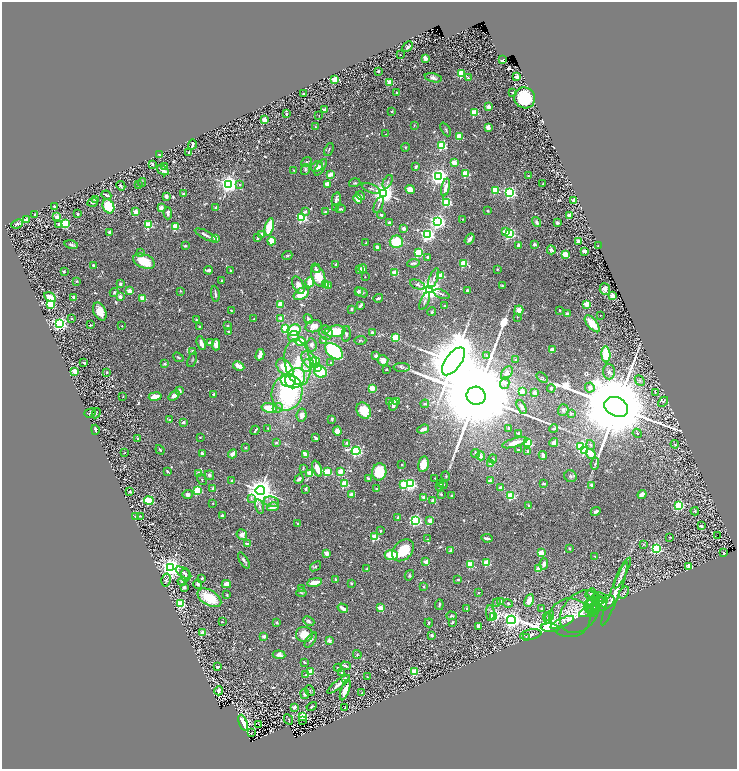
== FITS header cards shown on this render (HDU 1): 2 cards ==
NAXIS1  =                 1470
NAXIS2  =                 1534

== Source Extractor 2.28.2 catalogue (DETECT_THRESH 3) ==
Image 1470 x 1534 px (HDU 1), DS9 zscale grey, zoomed out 1/2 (1 PNG px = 2 x 2 image px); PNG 739 x 771 px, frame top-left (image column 2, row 1534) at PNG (2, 2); each listed source drawn as its Kron ellipse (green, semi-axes under 4 px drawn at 4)
Background 0.686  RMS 0.027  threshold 0.082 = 3 sigma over >= 5 px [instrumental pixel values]
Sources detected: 811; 66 cannot appear on this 1/2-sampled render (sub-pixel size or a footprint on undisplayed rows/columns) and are neither listed nor drawn; of the other 745, the 500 brightest by FLUX_AUTO listed and drawn (245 fainter detections omitted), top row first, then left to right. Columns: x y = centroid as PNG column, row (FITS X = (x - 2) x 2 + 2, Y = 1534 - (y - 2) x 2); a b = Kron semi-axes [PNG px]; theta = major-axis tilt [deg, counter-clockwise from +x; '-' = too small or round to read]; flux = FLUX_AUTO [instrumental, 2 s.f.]
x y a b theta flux
408 47 6 3 46 11
400 55 2 2 - 11
425 58 4 3 - 40
502 60 2 2 - 200
378 71 2 2 - 7.4
462 74 3 3 - 440
516 77 2 2 - 69
433 78 8 4 -14 20
468 78 3 3 - 9
335 80 3 2 - 220
389 83 2 2 - 130
396 92 2 2 - 5.7
512 92 3 2 - 5
304 94 3 2 - 7.6
525 98 11 10 - 250
488 107 2 2 - 97
325 110 2 2 - 71
392 111 2 2 - 15
474 113 3 3 - 260
287 114 2 2 - 5.6
319 115 2 2 - 5.3
264 120 3 2 - 150
414 125 3 2 - 5.6
315 127 3 3 - 5.4
488 127 2 2 - 110
446 129 7 2 -62 6.5
386 134 3 3 - 5.5
459 136 2 2 - 190
192 144 5 2 - 8.3
442 146 3 3 - 520
405 147 4 4 - 6.8
329 150 7 2 66 6.2
189 153 3 2 - 9.8
159 155 3 2 - 6.5
306 162 6 3 39 8.6
454 163 2 2 - 110
153 164 3 3 - 7.1
165 167 2 2 - 44
317 167 6 5 - 44
321 167 9 4 59 18
416 167 3 2 - 12
305 169 5 4 - 8.4
163 170 6 2 -34 32
294 170 2 2 - 6
466 173 3 3 - 250
330 174 4 3 - 45
438 176 4 3 - 3200
528 176 2 2 - 12
142 182 4 3 - 5.1
388 182 7 3 64 8.1
355 183 6 3 17 5.5
229 184 4 4 - 3300
327 184 2 2 - 120
543 184 3 2 - 4.9
139 185 2 2 - 4.7
240 185 4 3 - 4.8
121 186 5 3 - 13
445 187 9 3 75 38
371 189 10 2 -21 9.3
410 189 5 4 - 36
495 190 3 3 - 350
383 193 4 4 - 5000
510 193 3 3 - 1200
184 194 2 2 - 29
106 195 5 2 - 13
166 196 2 2 - 57
360 196 4 3 - 9.8
96 199 3 2 - 8.1
336 199 7 4 76 15
358 199 5 4 - 52
574 200 2 2 - 94
93 202 5 4 - 14
447 202 3 3 - 580
379 205 9 2 68 9.2
108 206 7 5 -65 150
54 207 3 2 - 9.8
161 208 3 3 - 27
216 208 2 2 - 38
335 208 2 2 - 6.9
340 209 5 3 - 8.3
326 211 2 2 - 16
487 211 3 2 - 5
136 212 2 2 - 130
306 212 4 3 - 12
168 213 6 4 -89 15
77 214 2 2 - 21
35 215 3 2 - 4.7
381 215 4 3 - 7
569 215 2 2 - 170
57 217 2 2 - 79
302 218 3 3 - 840
26 219 2 2 - 64
463 219 4 3 - 7.1
438 222 4 3 - 2100
537 222 5 3 - 17
389 223 3 3 - 11
557 223 2 2 - 36
17 224 6 3 24 10
59 224 3 2 - 32
65 224 3 3 - 360
149 225 3 3 - 320
176 227 3 3 - 250
269 227 9 3 76 270
404 228 2 2 - 58
505 231 3 3 - 75
110 232 2 2 - 78
509 233 3 3 - 1100
261 234 2 2 - 23
206 235 12 2 -26 20
427 235 3 3 - 1700
257 238 4 3 - 7.5
215 239 2 2 - 110
470 239 6 3 54 18
271 241 4 3 - 87
578 241 2 2 - 74
396 242 6 6 - 140
366 243 3 2 - 6.8
534 244 2 2 - 37
71 245 7 3 -11 11
518 245 3 3 - 11
185 246 2 2 - 18
598 246 2 2 - 41
377 247 4 3 - 19
551 250 4 2 - 42
585 251 2 2 - 68
141 253 4 3 - 5.1
418 253 3 3 - 360
565 254 3 2 - 190
287 256 5 4 - 6.8
427 257 3 2 - 11
144 261 11 7 -23 130
413 263 6 3 7 12
464 263 3 3 - 320
93 265 3 3 - 10
336 265 2 2 - 5.9
316 268 5 3 - 9.9
360 269 3 3 - 36
363 269 4 3 - 21
497 269 2 2 - 7.4
208 270 5 3 - 21
64 271 2 2 - 21
231 271 4 2 - 5.6
395 273 2 2 - 170
441 275 3 2 - 190
318 276 11 6 -70 130
365 277 2 2 - 4.9
434 278 11 3 69 17
76 281 3 2 - 5.4
222 281 2 2 - 17
310 282 5 3 - 92
120 284 3 3 - 14
326 284 2 2 - 110
298 285 9 5 -65 37
418 285 8 4 -24 13
502 285 3 3 - 4.8
329 286 2 2 - 14
429 289 4 4 - 6400
605 289 6 5 - 24
467 290 3 2 - 11
129 291 2 2 - 110
180 291 3 3 - 5.5
358 291 4 3 - 12
362 292 6 3 -27 12
114 293 4 3 - 9.4
215 294 8 2 -83 11
301 294 8 5 33 96
441 294 8 3 -20 9.5
612 296 2 2 - 110
50 297 6 4 -30 93
74 297 2 2 - 36
120 297 2 2 - 66
143 298 2 2 - 160
378 298 5 2 - 9.6
425 301 9 3 66 12
280 304 3 3 - 46
587 304 3 2 - 170
50 305 3 3 - 380
360 305 4 2 - 12
444 306 2 2 - 17
352 309 3 3 - 10
231 310 3 3 - 5.5
519 310 5 4 - 40
560 310 3 2 - 5
100 311 9 6 -63 56
432 312 4 3 - 5.8
567 314 4 3 - 14
600 315 2 2 - 4.9
517 317 2 2 - 5.9
281 318 2 2 - 57
71 319 2 2 - 11
254 319 2 2 - 5.6
308 319 5 4 - 11
196 320 4 3 - 7.8
60 324 3 3 - 1900
592 324 10 5 -50 100
90 325 2 2 - 20
228 325 2 2 - 12
122 326 2 2 - 5.6
314 326 8 6 14 40
199 327 4 3 - 4.8
286 329 3 3 - 430
294 330 7 5 23 120
326 330 3 2 - 5.1
335 331 10 5 7 140
228 332 2 2 - 28
326 332 7 6 - 22
372 333 4 3 - 9.5
346 334 8 4 86 14
294 336 5 5 - 29
396 337 3 3 - 240
360 340 6 3 3 6.2
323 341 4 3 - 13
210 342 3 3 - 9.7
300 342 5 4 - 69
201 343 7 3 -73 30
216 345 6 3 90 37
312 345 7 5 -82 17
552 350 2 2 - 84
193 351 2 2 - 44
334 351 10 6 -42 350
606 354 8 4 -86 160
260 355 6 3 75 36
487 355 4 3 - 6.3
376 356 3 3 - 16
178 357 5 2 - 6.6
516 359 3 3 - 8.4
192 360 8 2 67 6.5
309 360 10 6 -51 44
383 360 5 5 - 46
315 361 5 4 - 90
453 361 16 7 54 57000
298 362 23 13 -81 200
331 362 2 2 - 14
84 363 3 2 - 5.8
165 364 2 2 - 33
308 365 7 5 57 21
239 366 6 3 -28 48
402 367 8 4 -2 15
285 368 10 6 -51 190
317 368 4 3 - 25
386 369 3 2 - 4.8
75 371 2 2 - 130
106 372 2 2 - 19
321 372 6 5 - 150
609 372 7 6 - 18
507 373 7 5 55 21
295 378 11 9 46 340
542 378 6 4 -33 6.3
288 380 7 7 - 290
640 380 6 3 -48 8.5
505 383 6 4 75 21
372 388 2 2 - 210
551 388 4 3 - 9.1
590 388 5 4 - 26
179 391 4 3 - 23
522 391 2 2 - 78
287 392 18 15 74 610
655 392 4 3 - 4.9
535 393 4 4 - 24
214 394 3 2 - 7.1
174 395 6 4 40 28
155 396 6 3 9 62
476 396 9 9 - 180000
123 397 2 2 - 5.4
397 401 2 2 - 96
389 402 3 3 - 15
663 402 6 4 43 7.9
425 404 4 2 - 6.8
393 405 6 3 77 26
522 407 7 4 -63 17
616 407 12 9 -26 150000
269 408 8 4 -11 92
278 408 5 4 - 20
563 410 6 5 - 13
364 411 8 7 - 130
90 413 6 3 20 7.1
96 413 5 3 - 6.3
571 413 3 3 - 9.6
302 415 7 5 81 28
332 419 3 2 - 9
169 420 3 3 - 5.4
183 422 2 2 - 42
268 428 3 2 - 5.1
423 429 6 3 19 34
509 429 3 2 - 9.3
553 429 4 3 - 9.9
95 430 5 2 - 11
255 430 5 2 - 9.6
337 431 4 4 - 43
519 433 2 2 - 50
637 433 5 3 - 6.6
200 437 2 2 - 15
138 438 4 3 - 5.8
316 438 3 2 - 16
277 443 3 3 - 8.3
347 443 2 2 - 58
515 443 13 3 16 43
527 443 3 3 - 540
554 443 5 4 - 20
675 444 4 3 - 6
591 445 5 3 - 9.5
581 447 3 3 - 950
245 448 3 3 - 6
518 449 2 2 - 13
160 450 5 3 - 6.8
356 451 4 3 - 1200
528 451 3 2 - 25
584 451 3 3 - 450
125 452 2 2 - 7.4
202 453 2 2 - 46
475 453 4 2 - 9.3
233 454 4 3 - 35
306 454 4 2 - 60
591 454 5 4 - 67
543 455 4 2 - 12
481 456 4 3 - 19
493 459 4 3 - 6
491 463 3 2 - 77
402 464 2 2 - 12
423 464 8 5 77 79
595 464 6 3 80 7.6
303 468 4 2 - 5.1
317 468 8 3 -69 60
167 471 4 2 - 7.5
340 471 3 2 - 160
327 472 3 3 - 320
379 472 8 7 - 200
199 473 4 2 - 40
310 473 3 2 - 170
209 475 5 4 - 15
446 476 5 3 - 5.1
570 476 6 5 - 13
368 478 4 3 - 11
435 478 2 2 - 5.3
299 479 5 3 - 11
202 480 6 3 -57 5.3
232 481 2 2 - 29
490 481 2 2 - 70
544 483 4 2 - 6.4
344 484 3 3 - 310
404 484 3 3 - 450
410 484 3 3 - 980
440 484 2 2 - 27
443 485 4 3 - 5.8
591 485 4 4 - 11
440 486 2 2 - 21
213 488 2 2 - 36
500 488 2 2 - 78
305 489 2 2 - 32
376 489 2 2 - 11
198 490 3 3 - 450
260 490 4 4 - 9200
130 491 3 2 - 6.5
188 494 5 4 - 14
441 494 4 3 - 7.1
642 494 5 3 - 20
351 495 2 2 - 78
451 496 2 2 - 6
510 496 3 3 - 400
424 497 2 2 - 89
251 498 4 3 - 8.1
149 500 5 3 - 470
433 500 2 2 - 55
271 502 8 5 -11 21
213 503 2 2 - 5.4
529 505 3 2 - 16
678 505 3 3 - 490
259 506 7 4 -75 13
273 507 6 3 13 42
596 511 5 3 - 16
695 511 4 3 - 6.6
141 516 3 2 - 5
222 516 2 2 - 13
136 517 2 2 - 100
398 518 3 2 - 13
415 520 3 3 - 1200
430 521 3 2 - 90
298 524 4 2 - 8.6
701 526 4 3 - 12
381 531 3 2 - 5.3
242 535 5 5 - 26
718 536 2 2 - 17
375 537 3 3 - 280
670 537 2 2 - 5.6
487 538 5 2 - 12
427 539 4 2 - 4.7
247 544 3 2 - 34
644 544 3 2 - 6.5
569 549 2 2 - 16
656 549 3 3 - 770
403 550 12 9 44 150
450 551 4 3 - 11
326 553 2 2 - 92
541 553 3 3 - 240
724 553 3 2 - 5.4
391 555 6 5 - 120
595 556 3 2 - 4.8
244 560 9 3 -59 14
426 562 2 2 - 110
487 563 3 3 - 260
544 564 6 4 82 21
470 565 3 3 - 220
315 566 6 3 37 7.9
689 566 3 3 - 38
171 567 4 4 - 4900
539 568 2 2 - 120
366 569 3 2 - 5
183 573 9 4 -33 13
622 573 17 4 63 25
185 575 7 3 -87 12
409 575 5 4 - 8
202 578 2 2 - 26
458 579 2 2 - 11
166 580 6 4 76 11
336 580 4 2 - 11
182 581 4 3 - 5.1
314 582 7 3 11 68
351 583 2 2 - 18
198 584 5 3 - 19
226 584 5 4 - 35
184 587 2 2 - 57
424 587 3 2 - 8.3
302 588 4 3 - 5.4
624 592 7 2 55 4.7
301 593 5 4 - 5.6
478 593 2 2 - 9.4
590 593 6 3 44 7
614 594 34 4 69 110
227 595 3 3 - 5.4
600 597 7 3 -12 10
209 598 13 7 -31 180
597 599 12 4 -39 25
529 601 6 4 62 54
595 601 9 4 9 23
501 602 3 3 - 30
496 603 4 3 - 5.8
508 603 5 3 - 6.6
604 603 12 6 29 31
180 604 3 3 - 530
592 604 8 5 70 28
439 605 5 2 - 6.8
589 606 7 5 -86 28
343 608 5 2 - 33
380 608 2 2 - 170
467 608 3 2 - 4.8
596 608 5 3 - 7.5
541 609 2 2 - 21
593 609 8 5 66 13
588 611 10 4 26 20
580 612 24 17 50 150
490 613 8 4 -87 24
452 616 5 4 - 9.6
550 616 5 3 - 8.8
494 617 4 3 - 260
548 618 6 2 -65 6.6
570 618 20 19 - 130
511 620 4 4 - 2700
309 621 6 4 -26 9.7
222 622 2 2 - 16
277 622 2 2 - 24
452 622 3 2 - 10
562 622 13 4 25 12
429 623 4 3 - 5.4
479 626 4 3 - 37
550 628 9 4 -5 3300
203 633 3 2 - 140
304 634 8 7 - 90
431 635 2 2 - 45
531 635 11 5 10 19
264 636 2 2 - 52
526 637 3 3 - 6.7
311 640 9 3 53 9.5
329 641 3 3 - 21
357 654 4 3 - 6
279 655 6 4 -6 19
304 662 3 2 - 6.9
345 666 5 2 - 14
218 667 4 2 - 13
338 668 4 2 - 7.2
311 672 3 2 - 190
341 672 3 2 - 8.7
414 672 3 3 - 380
306 674 4 3 - 7.1
367 677 2 2 - 9.5
345 678 3 3 - 19
339 684 14 3 38 29
345 690 11 4 70 51
219 691 4 3 - 14
310 691 6 2 -48 5.3
362 693 3 3 - 6.2
305 694 5 4 - 10
312 706 5 2 - 6.3
294 707 2 2 - 42
345 708 2 2 - 4.8
303 717 3 3 - 470
288 720 5 2 - 5.4
303 720 2 1 - 43
243 723 8 4 -69 130
259 724 2 1 - 39
251 733 2 1 - 12
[245 fainter detections neither listed nor drawn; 66 sub-pixel or undisplayed-footprint detections neither listed nor drawn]